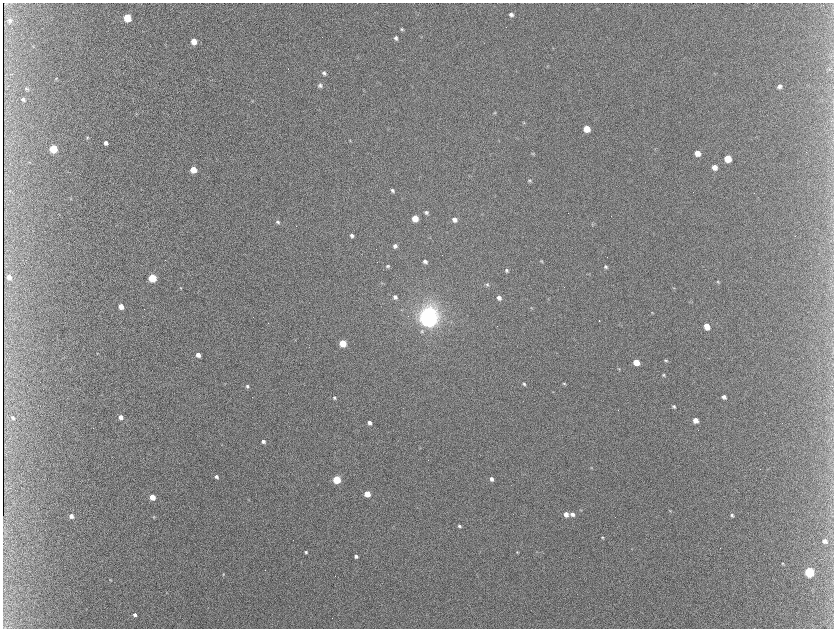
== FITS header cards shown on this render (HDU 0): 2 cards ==
NAXIS1  =                 1663 / length of data axis 1
NAXIS2  =                 1252 / length of data axis 2

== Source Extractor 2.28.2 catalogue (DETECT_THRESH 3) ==
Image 1663 x 1252 px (HDU 0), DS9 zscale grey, zoomed out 1/2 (1 PNG px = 2 x 2 image px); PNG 836 x 630 px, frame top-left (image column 2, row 1251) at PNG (3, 3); no overlay
Background 377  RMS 11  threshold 32.8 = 3 sigma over >= 5 px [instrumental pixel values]
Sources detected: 123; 17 cannot appear on this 1/2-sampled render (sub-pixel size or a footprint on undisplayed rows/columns) and are not listed; the other 106 listed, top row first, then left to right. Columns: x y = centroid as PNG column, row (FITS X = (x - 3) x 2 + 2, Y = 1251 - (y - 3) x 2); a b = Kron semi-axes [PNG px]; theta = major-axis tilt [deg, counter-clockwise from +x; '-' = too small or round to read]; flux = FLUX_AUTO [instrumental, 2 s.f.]
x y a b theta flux
511 15 5 4 - 6.8e+03
127 18 5 5 - 9.6e+04
10 21 6 6 - 6.6e+03
402 29 4 4 - 3.3e+03
396 38 5 4 - 5.3e+03
194 41 5 4 - 3.0e+04
553 48 3 2 - 1.3e+03
547 66 4 3 - 1.7e+03
829 69 4 3 - 2.2e+03
324 73 5 4 - 5.6e+03
56 78 5 4 - 2.6e+03
320 85 6 5 - 6.2e+03
779 86 5 5 - 7.7e+03
27 89 5 4 - 3.6e+03
23 99 4 3 - 3.9e+03
252 101 4 3 - 2.0e+03
495 113 5 3 - 2.2e+03
136 114 4 3 - 1.8e+03
524 123 5 3 - 2.1e+03
587 129 5 5 - 5.0e+04
87 137 4 4 - 3.1e+03
350 140 4 3 - 1.9e+03
106 143 4 4 - 7.6e+03
53 149 5 4 - 1.0e+05
655 149 3 3 - 1.5e+03
697 153 5 4 - 2.4e+04
533 154 5 4 - 2.7e+03
728 159 5 5 - 6.4e+04
29 162 3 2 - 1.3e+03
714 167 5 4 - 1.6e+04
193 170 5 4 - 5.0e+04
530 180 5 4 - 3.2e+03
392 190 5 3 - 5.8e+03
71 198 3 3 - 1.6e+03
426 213 5 4 - 5.3e+03
415 218 5 4 - 4.7e+04
455 220 5 4 - 1.2e+04
278 222 6 4 -41 5.2e+03
593 225 5 3 - 2.2e+03
352 236 4 4 - 6.4e+03
395 246 5 4 - 6.8e+03
607 257 2 1 - 1.4e+03
541 261 5 3 - 2.5e+03
425 262 5 4 - 6.9e+03
388 266 5 4 - 4.2e+03
606 267 5 4 - 4.0e+03
506 270 5 4 - 4.5e+03
589 274 4 3 - 1.6e+03
9 277 4 4 - 1.4e+04
152 278 5 4 - 1.3e+05
718 282 4 3 - 2.5e+03
382 283 3 3 - 1.9e+03
487 284 5 4 - 4.3e+03
181 288 3 3 - 1.8e+03
674 288 4 3 - 2.0e+03
395 297 5 4 - 6.8e+03
499 298 5 4 - 9.9e+03
121 306 4 4 - 2.6e+04
531 308 5 3 - 2.3e+03
652 313 5 3 - 1.7e+03
428 318 6 6 - 3.4e+06
599 321 2 1 - 1.6e+03
707 326 5 4 - 3.3e+04
422 331 6 5 - 5.2e+03
343 343 4 4 - 6.7e+04
97 353 3 2 - 1.2e+03
198 355 4 4 - 1.5e+04
666 360 5 4 - 3.3e+03
636 362 5 4 - 5.4e+04
619 369 4 3 - 1.9e+03
663 375 4 3 - 3.0e+03
524 384 4 3 - 3.6e+03
564 384 5 3 - 2.9e+03
247 386 5 4 - 5.0e+03
724 397 4 4 - 7.7e+03
334 398 5 4 - 3.9e+03
674 406 4 3 - 4.0e+03
121 417 5 4 - 1.4e+04
13 418 4 4 - 4.2e+03
695 420 4 4 - 2.4e+04
369 423 5 4 - 8.6e+03
263 441 4 3 - 7.5e+03
591 467 5 3 - 2.0e+03
216 477 4 3 - 5.7e+03
337 479 4 4 - 1.3e+05
491 479 4 4 - 8.7e+03
367 494 4 4 - 5.6e+04
152 497 4 4 - 4.2e+04
581 510 4 3 - 1.6e+03
670 511 4 3 - 1.9e+03
566 514 4 4 - 1.7e+04
572 514 5 4 - 9.7e+03
732 515 4 3 - 3.8e+03
71 516 4 4 - 1.2e+04
154 517 4 4 - 2.3e+03
459 526 4 3 - 4.7e+03
602 537 4 3 - 2.6e+03
825 541 5 4 - 1.1e+04
306 552 3 2 - 3.3e+03
517 552 3 2 - 1.7e+03
356 556 3 3 - 6.0e+03
783 563 4 3 - 2.1e+03
809 572 5 4 - 2.3e+05
223 574 3 3 - 1.9e+03
110 580 3 3 - 1.5e+03
135 615 3 3 - 6.3e+03
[17 sub-pixel or undisplayed-footprint detections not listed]